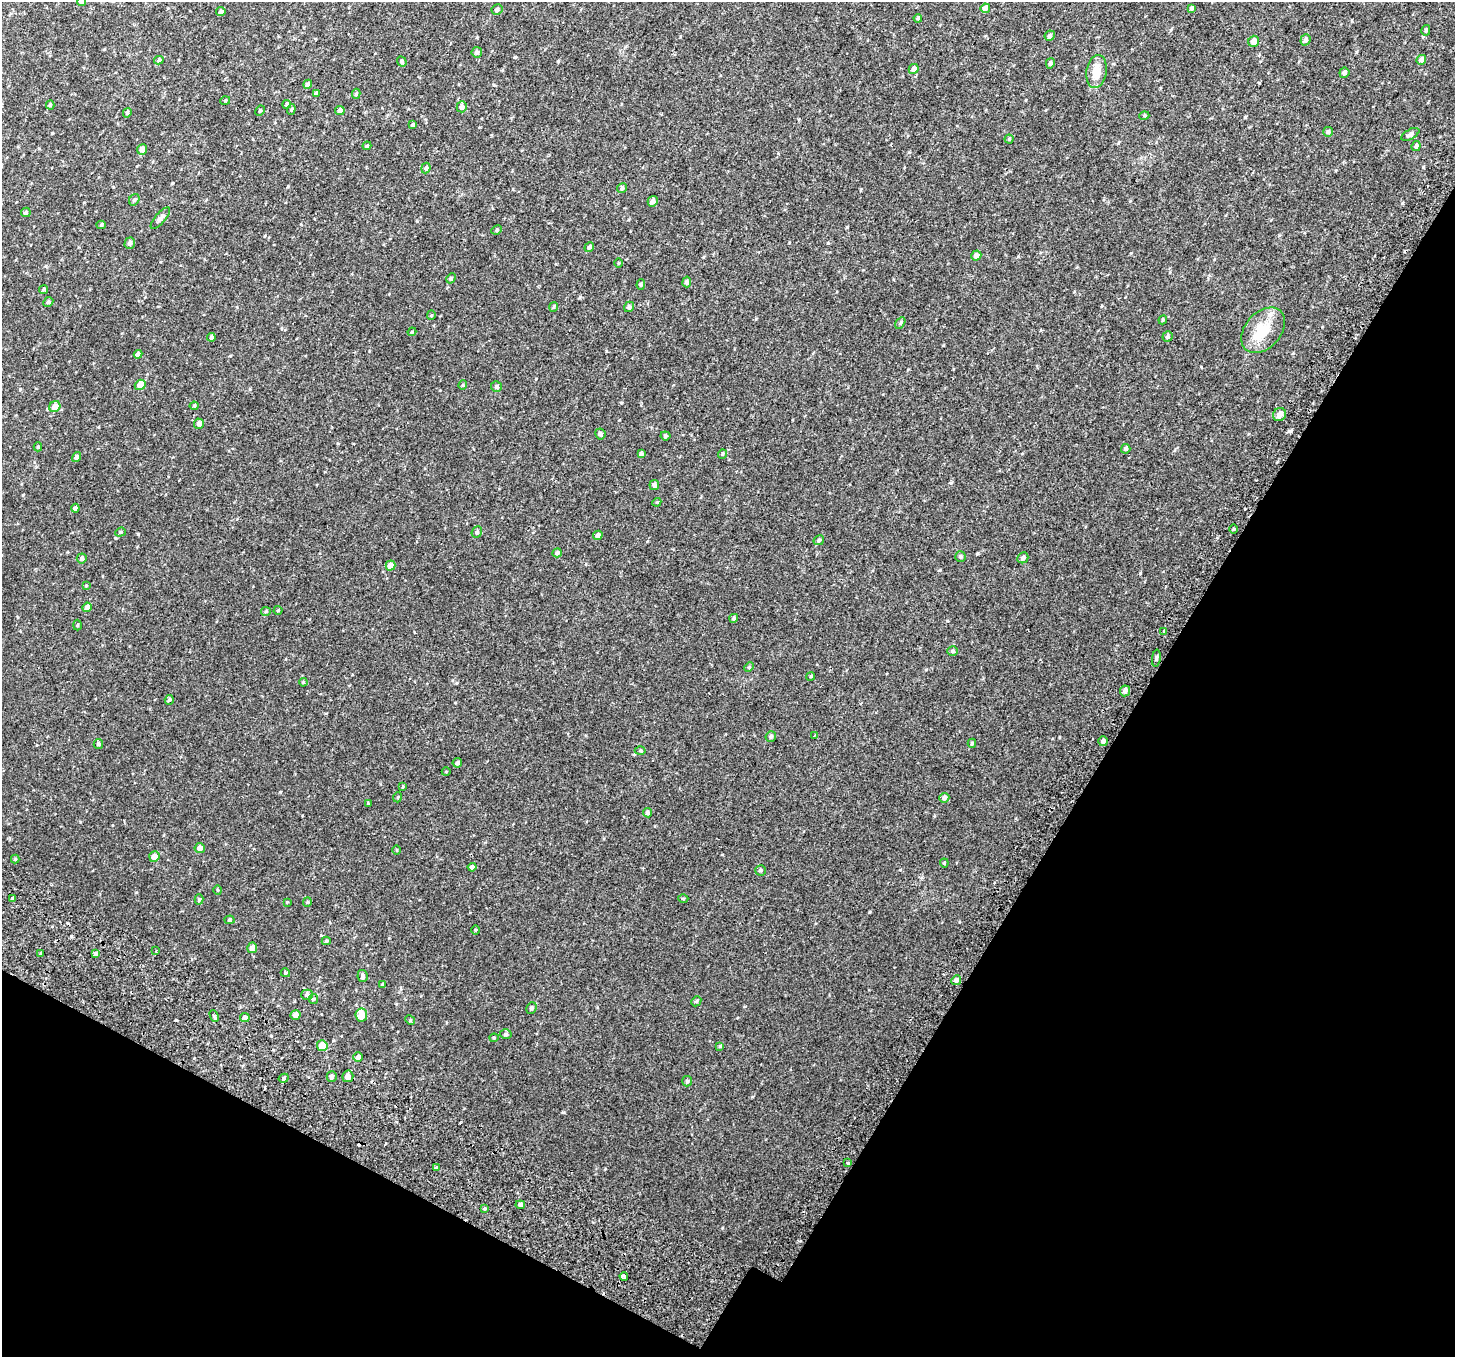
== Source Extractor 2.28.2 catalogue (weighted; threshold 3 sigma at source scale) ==
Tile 15 of 4 x 4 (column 3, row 4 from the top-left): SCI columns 2985-4437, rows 311-1665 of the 5977 x 6104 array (HDU 1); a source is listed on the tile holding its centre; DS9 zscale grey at full resolution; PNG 1457 x 1359 px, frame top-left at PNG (2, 2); each listed source drawn as its Kron ellipse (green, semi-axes under 4 px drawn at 4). Shown black and unused: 29% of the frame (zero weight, under 2 of 3 exposures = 6% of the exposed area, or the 3 px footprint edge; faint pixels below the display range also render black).
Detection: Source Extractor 2.28.2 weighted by HDU 2 'WHT'; one run over the whole footprint, this tile lists its part. Background 0.0187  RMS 0.0068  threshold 0.0308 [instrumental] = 3 sigma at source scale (4.5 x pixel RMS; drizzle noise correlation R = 1.50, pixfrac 1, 0.0396/0.0396 arcsec/px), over >= 5 px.
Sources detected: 169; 1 inside a brighter object's white glare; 3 cosmic-ray / hot-pixel residue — neither listed nor drawn; the other 165 listed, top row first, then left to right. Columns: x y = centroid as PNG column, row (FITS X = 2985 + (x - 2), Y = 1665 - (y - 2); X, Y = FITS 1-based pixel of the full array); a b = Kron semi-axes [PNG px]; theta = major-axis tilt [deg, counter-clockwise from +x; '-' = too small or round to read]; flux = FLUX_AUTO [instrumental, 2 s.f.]
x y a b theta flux
81 2 4 4 - 1.4
985 8 5 4 - 3.3
1192 8 4 3 - 1.1
497 10 6 5 - 1.4
221 12 5 4 - 1.8
918 18 4 3 - 0.64
1426 30 5 4 - 0.97
1050 36 5 5 - 1.6
1306 40 5 5 - 1.8
1254 41 6 5 - 4.4
477 52 5 5 - 1.5
159 60 5 4 - 1
1421 60 5 4 - 3.4
402 62 5 4 - 1.1
1050 63 5 4 - 1.6
914 69 5 4 - 2.8
1096 71 17 10 81 8.6
1344 73 5 5 - 1.8
308 84 5 4 - 2.3
316 93 4 4 - 1.7
356 94 5 4 - 0.98
225 101 5 3 - 0.55
287 104 4 4 - 1.2
50 105 4 4 - 0.94
462 107 5 5 - 2.2
291 109 5 4 - 0.85
340 110 4 4 - 2.8
260 111 5 3 - 0.86
127 113 5 4 - 1.2
1144 116 5 3 - 0.63
413 125 4 3 - 1.5
1328 132 5 5 - 1.2
1410 134 10 5 29 1.9
1009 139 4 4 - 0.76
367 146 4 3 - 0.68
1416 146 5 4 - 1.4
142 149 5 5 - 3.5
426 168 5 4 - 1.3
622 188 5 4 - 1.3
134 200 6 5 - 1.1
653 201 5 5 - 3
26 212 5 4 - 1.4
160 218 13 5 49 2
101 225 4 4 - 0.91
497 230 5 4 - 0.87
130 243 6 5 - 2.1
589 247 5 4 - 1.5
976 255 5 5 - 2.8
618 263 5 3 - 0.54
451 278 5 4 - 0.91
687 282 5 4 - 1.5
641 285 5 4 - 0.91
44 289 5 4 - 0.92
48 302 5 4 - 1.2
554 307 5 4 - 0.73
629 307 5 5 - 1.5
431 315 4 4 - 0.69
1163 320 4 4 - 0.76
900 323 6 4 62 1.2
1263 330 26 18 49 15
412 332 4 3 - 0.57
211 337 4 3 - 1.8
1167 337 5 5 - 0.97
138 354 4 4 - 2.8
140 385 5 5 - 7.2
463 385 4 4 - 0.68
496 387 5 5 - 1.3
194 406 4 4 - 0.71
55 407 6 5 - 6.1
1279 414 7 6 - 3.7
199 424 5 5 - 2.3
600 434 5 5 - 1.6
665 436 5 4 - 1.1
38 447 4 4 - 0.79
1126 449 5 4 - 1.5
641 454 4 4 - 1.5
722 454 5 3 - 0.59
76 457 5 4 - 1.9
654 485 5 5 - 1.9
657 502 4 3 - 0.52
75 508 4 4 - 1.3
1233 529 4 3 - 0.6
120 532 5 4 - 0.82
477 532 6 5 - 1.3
598 535 5 4 - 2.7
819 540 5 4 - 1.3
557 553 5 4 - 1.5
960 557 5 5 - 1.2
82 558 5 5 - 1.7
1023 558 6 5 - 2.1
390 566 5 5 - 4.6
86 586 3 3 - 0.58
87 607 4 4 - 4.1
278 610 4 4 - 0.6
266 611 5 4 - 0.73
734 618 4 4 - 1.1
78 625 5 3 - 0.64
1164 631 3 3 - 1.9
953 651 5 4 - 0.97
1156 658 9 3 83 1
749 667 5 3 - 0.69
811 676 4 3 - 0.55
303 682 4 3 - 0.6
1125 691 5 5 - 2.7
169 700 5 4 - 1
771 736 5 5 - 1.3
814 736 4 2 - 0.68
1103 741 5 5 - 2.2
972 743 4 4 - 0.74
98 744 5 5 - 1.3
640 751 5 3 - 0.7
457 763 5 4 - 1.6
446 772 4 3 - 0.44
402 787 4 2 - 0.48
398 797 5 3 - 0.53
944 798 5 5 - 2.2
368 803 3 3 - 0.47
647 813 5 4 - 1.3
200 848 5 5 - 2.8
397 850 4 3 - 0.49
154 856 5 5 - 3.9
15 859 4 4 - 0.58
944 863 4 4 - 0.64
472 867 4 4 - 1.7
760 870 5 5 - 1.1
218 890 5 3 - 0.56
13 899 4 3 - 1.4
199 899 5 4 - 0.85
683 899 5 3 - 0.55
287 902 3 3 - 0.46
307 902 5 4 - 0.74
230 920 5 4 - 0.86
475 930 5 3 - 0.52
326 941 4 4 - 0.85
252 948 5 5 - 3
156 951 3 3 - 0.71
41 953 3 3 - 0.74
95 954 4 4 - 1.5
285 973 5 4 - 0.73
363 976 6 5 - 1.7
956 980 5 4 - 1.9
383 985 4 4 - 0.96
307 995 5 5 - 1.6
313 999 5 5 - 0.79
696 1001 5 4 - 0.87
531 1008 6 5 - 1.2
296 1015 5 5 - 2.8
361 1015 6 6 - 10
214 1016 6 4 -63 1
245 1017 5 4 - 1.7
410 1020 5 4 - 0.75
506 1034 6 4 2 1.2
494 1038 4 4 - 0.61
322 1046 5 5 - 8.5
720 1046 4 4 - 0.62
358 1057 5 5 - 2
332 1076 5 5 - 1.6
348 1076 6 5 - 3.6
284 1078 5 4 - 1.1
687 1081 5 5 - 0.98
848 1163 3 3 - 1.8
436 1168 3 3 - 10
520 1205 4 4 - 1.6
484 1209 3 3 - 3.8
624 1276 4 3 - 3.9
Isophote crosses this tile's border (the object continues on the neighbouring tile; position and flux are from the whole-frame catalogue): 1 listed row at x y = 81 2
Unlisted compact peaks at least as high as the median listed source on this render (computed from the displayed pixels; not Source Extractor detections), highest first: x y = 869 912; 1290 431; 138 534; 280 792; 1140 573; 847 227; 606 351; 940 570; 558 61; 828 243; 564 1112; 52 133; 1245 117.